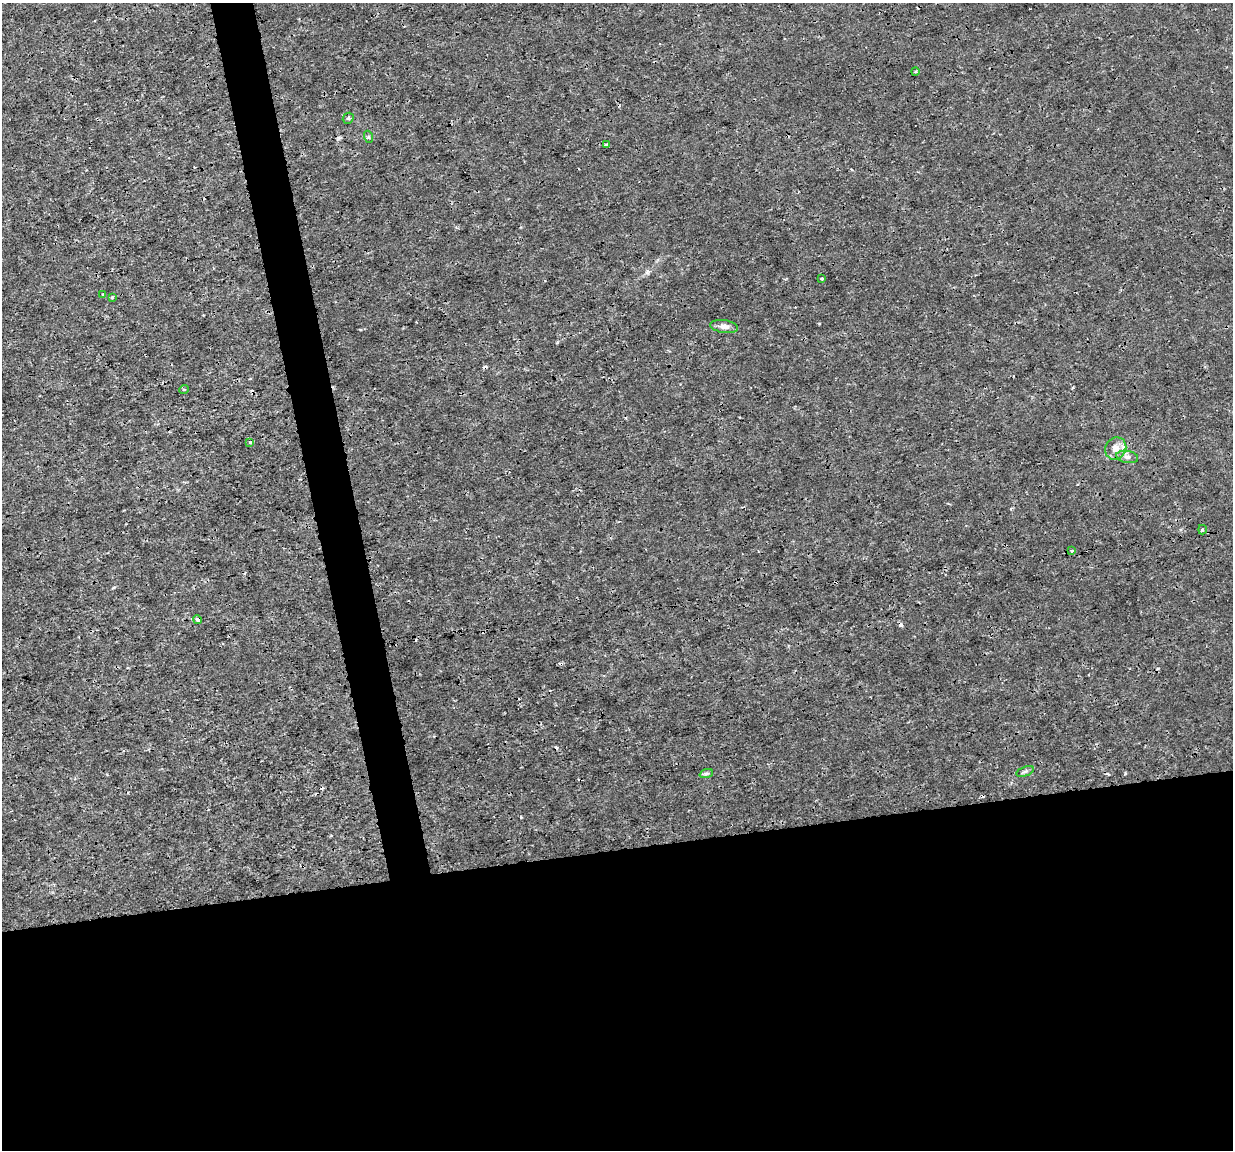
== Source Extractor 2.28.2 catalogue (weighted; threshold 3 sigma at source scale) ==
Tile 15 of 4 x 4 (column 3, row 4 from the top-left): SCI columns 2462-3692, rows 79-1226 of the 4922 x 4703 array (HDU 1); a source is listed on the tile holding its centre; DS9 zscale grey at full resolution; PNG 1235 x 1152 px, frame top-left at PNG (2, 3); each listed source drawn as its Kron ellipse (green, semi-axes under 4 px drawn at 4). Shown black and unused: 29% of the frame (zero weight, under 3 of 4 exposures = <1% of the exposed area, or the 3 px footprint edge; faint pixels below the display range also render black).
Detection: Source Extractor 2.28.2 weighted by HDU 2 'WHT'; one run over the whole footprint, this tile lists its part. Background -4.10e-05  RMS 7.5e-04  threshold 0.00337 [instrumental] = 3 sigma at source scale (4.5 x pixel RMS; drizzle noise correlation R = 1.50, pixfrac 1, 0.0396/0.0396 arcsec/px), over >= 5 px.
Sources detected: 25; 8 cosmic-ray / hot-pixel residue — neither listed nor drawn; the other 17 listed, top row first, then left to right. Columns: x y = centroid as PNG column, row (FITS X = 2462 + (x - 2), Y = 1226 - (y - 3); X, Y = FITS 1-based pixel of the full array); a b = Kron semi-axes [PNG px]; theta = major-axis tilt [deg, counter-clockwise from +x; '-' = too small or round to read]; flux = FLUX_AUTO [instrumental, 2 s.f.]
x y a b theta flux
915 72 4 3 - 0.078
348 118 6 5 - 0.11
369 137 6 4 -71 0.11
607 145 4 3 - 0.42
822 279 3 3 - 0.13
103 294 3 2 - 0.069
112 297 4 4 - 0.085
724 327 14 6 -9 0.4
184 389 5 3 - 0.078
250 442 4 3 - 0.11
1116 448 11 10 - 0.69
1127 457 11 6 -11 0.3
1202 530 5 3 - 0.11
1072 550 3 3 - 0.13
197 620 4 4 - 0.25
1025 771 9 4 18 0.18
706 774 7 4 19 0.12
Overlapping masked pixels (flux is a lower limit): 1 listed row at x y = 197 620